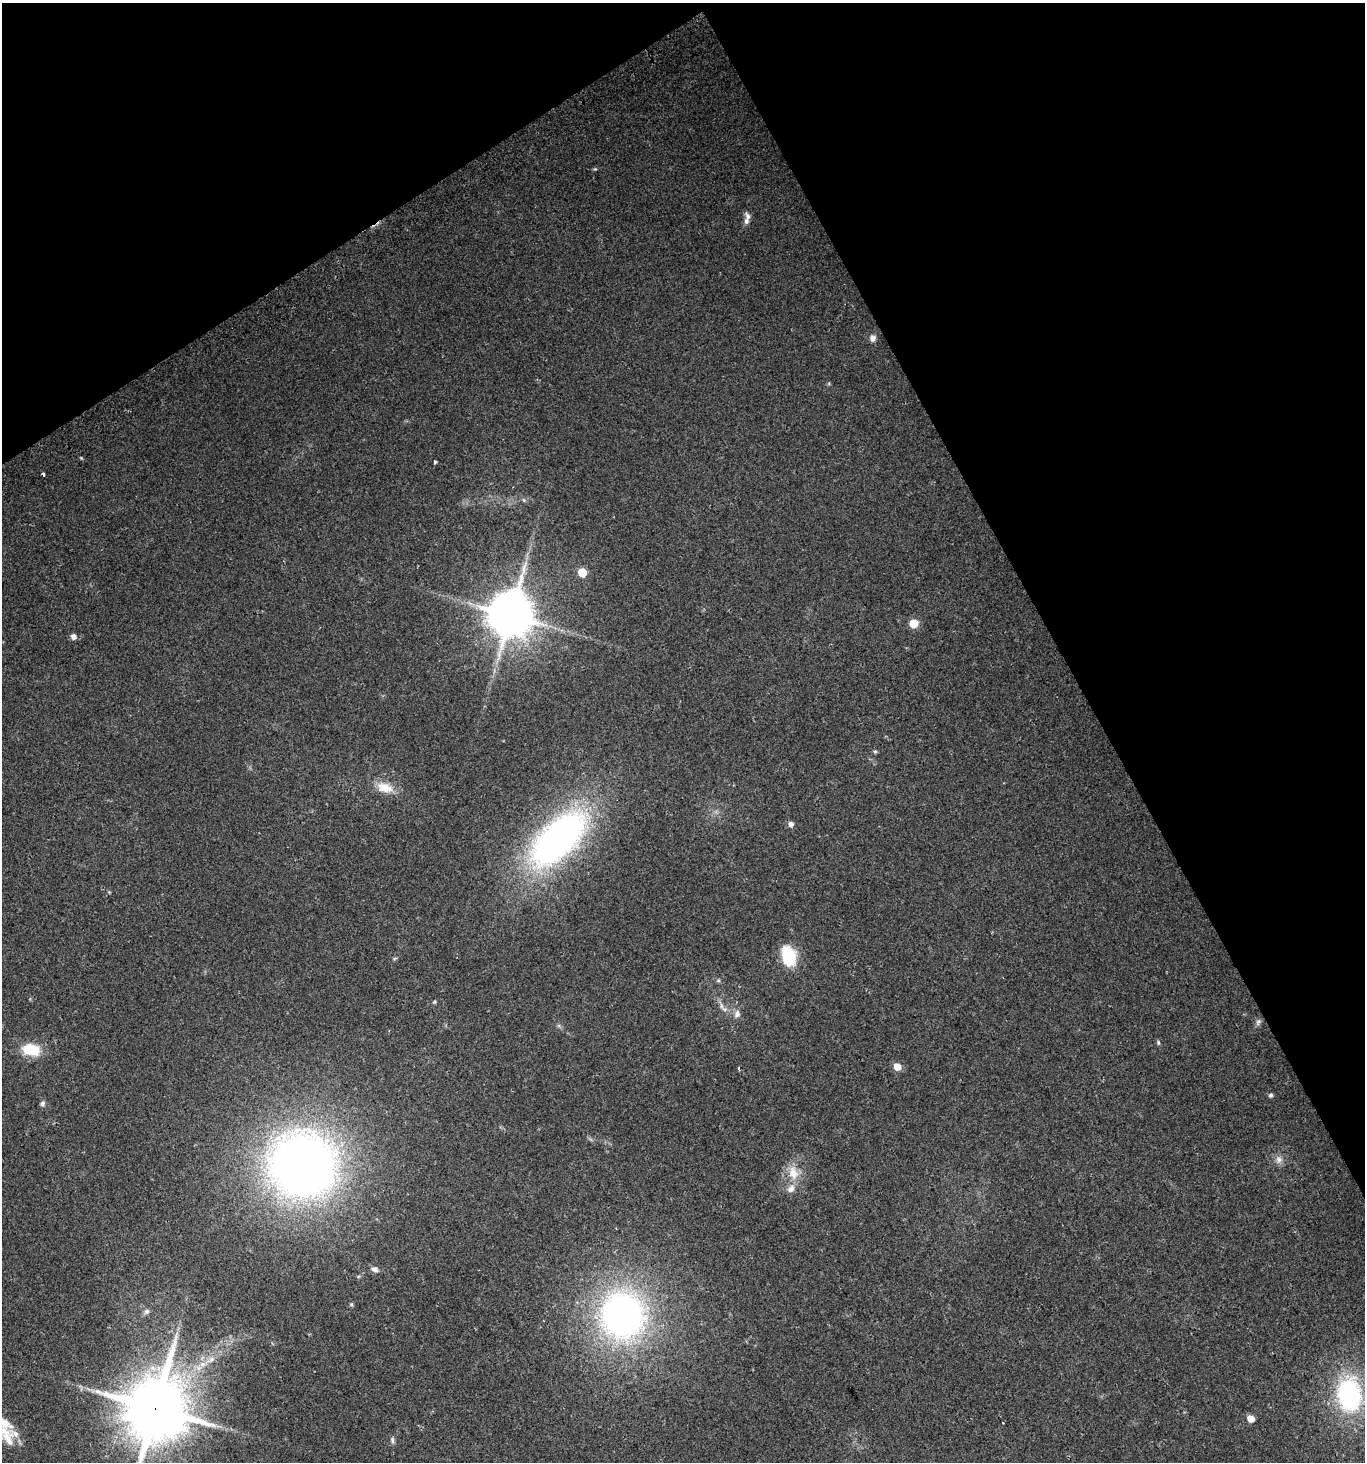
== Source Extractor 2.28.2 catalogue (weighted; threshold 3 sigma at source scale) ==
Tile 3 of 4 x 4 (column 3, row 1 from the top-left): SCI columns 2916-4278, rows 4407-5866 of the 5771 x 5898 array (HDU 1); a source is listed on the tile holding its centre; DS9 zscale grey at full resolution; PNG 1367 x 1464 px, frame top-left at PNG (2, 3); no overlay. Shown black and unused: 28% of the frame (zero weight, under 2 of 3 exposures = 2% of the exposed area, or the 3 px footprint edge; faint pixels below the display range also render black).
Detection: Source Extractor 2.28.2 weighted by HDU 2 'WHT'; one run over the whole footprint, this tile lists its part. Background 0.0952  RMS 0.011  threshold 0.0475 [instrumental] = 3 sigma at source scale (4.5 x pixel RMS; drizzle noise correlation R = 1.50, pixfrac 1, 0.0396/0.0396 arcsec/px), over >= 5 px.
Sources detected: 46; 1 cosmic-ray / hot-pixel residue — not listed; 4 inside a brighter listed object's ellipse — not listed separately; the other 41 listed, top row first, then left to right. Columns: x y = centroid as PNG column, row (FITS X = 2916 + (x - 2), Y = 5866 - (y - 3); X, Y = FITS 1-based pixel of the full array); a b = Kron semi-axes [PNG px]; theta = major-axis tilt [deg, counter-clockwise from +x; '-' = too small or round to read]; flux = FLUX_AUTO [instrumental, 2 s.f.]
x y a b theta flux
748 216 12 7 -77 4.4
873 338 9 8 - 4.5
81 458 6 3 -45 1.1
435 462 4 3 - 2.5
524 500 6 4 -70 1.5
582 572 6 5 - 33
510 615 14 13 - 4300
914 623 5 5 - 35
73 636 5 5 - 6.1
875 751 6 4 0 1.5
385 788 23 12 -17 19
791 824 5 5 - 5.5
558 839 65 31 44 450
109 892 4 4 - 1.1
788 956 20 13 -74 49
394 959 7 5 17 1.6
718 980 6 4 0 1.5
434 1002 5 4 - 1.2
724 1009 9 6 -30 4.3
737 1014 11 8 72 5.4
1258 1022 10 7 63 3.2
1158 1042 6 5 - 1.9
31 1050 18 11 -6 37
897 1066 5 5 - 19
739 1068 5 3 - 1.2
1271 1095 6 6 - 2
42 1104 8 6 74 3.1
1279 1159 10 9 - 6.2
302 1165 52 49 -22 1000
793 1173 21 13 -76 19
374 1269 10 7 -14 4.6
351 1304 5 5 - 1.5
146 1311 8 6 43 3.4
622 1315 47 43 -81 390
210 1360 20 7 30 12
1349 1394 33 23 -85 160
155 1408 20 18 84 7600
1250 1418 5 5 - 13
1003 1422 3 3 - 1.7
8 1439 23 13 -53 16
392 1440 10 5 -84 2.8
Overlapping masked pixels (flux is a lower limit): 1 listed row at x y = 155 1408
Isophote crosses this tile's border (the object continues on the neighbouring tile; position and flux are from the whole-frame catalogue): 1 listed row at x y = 155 1408